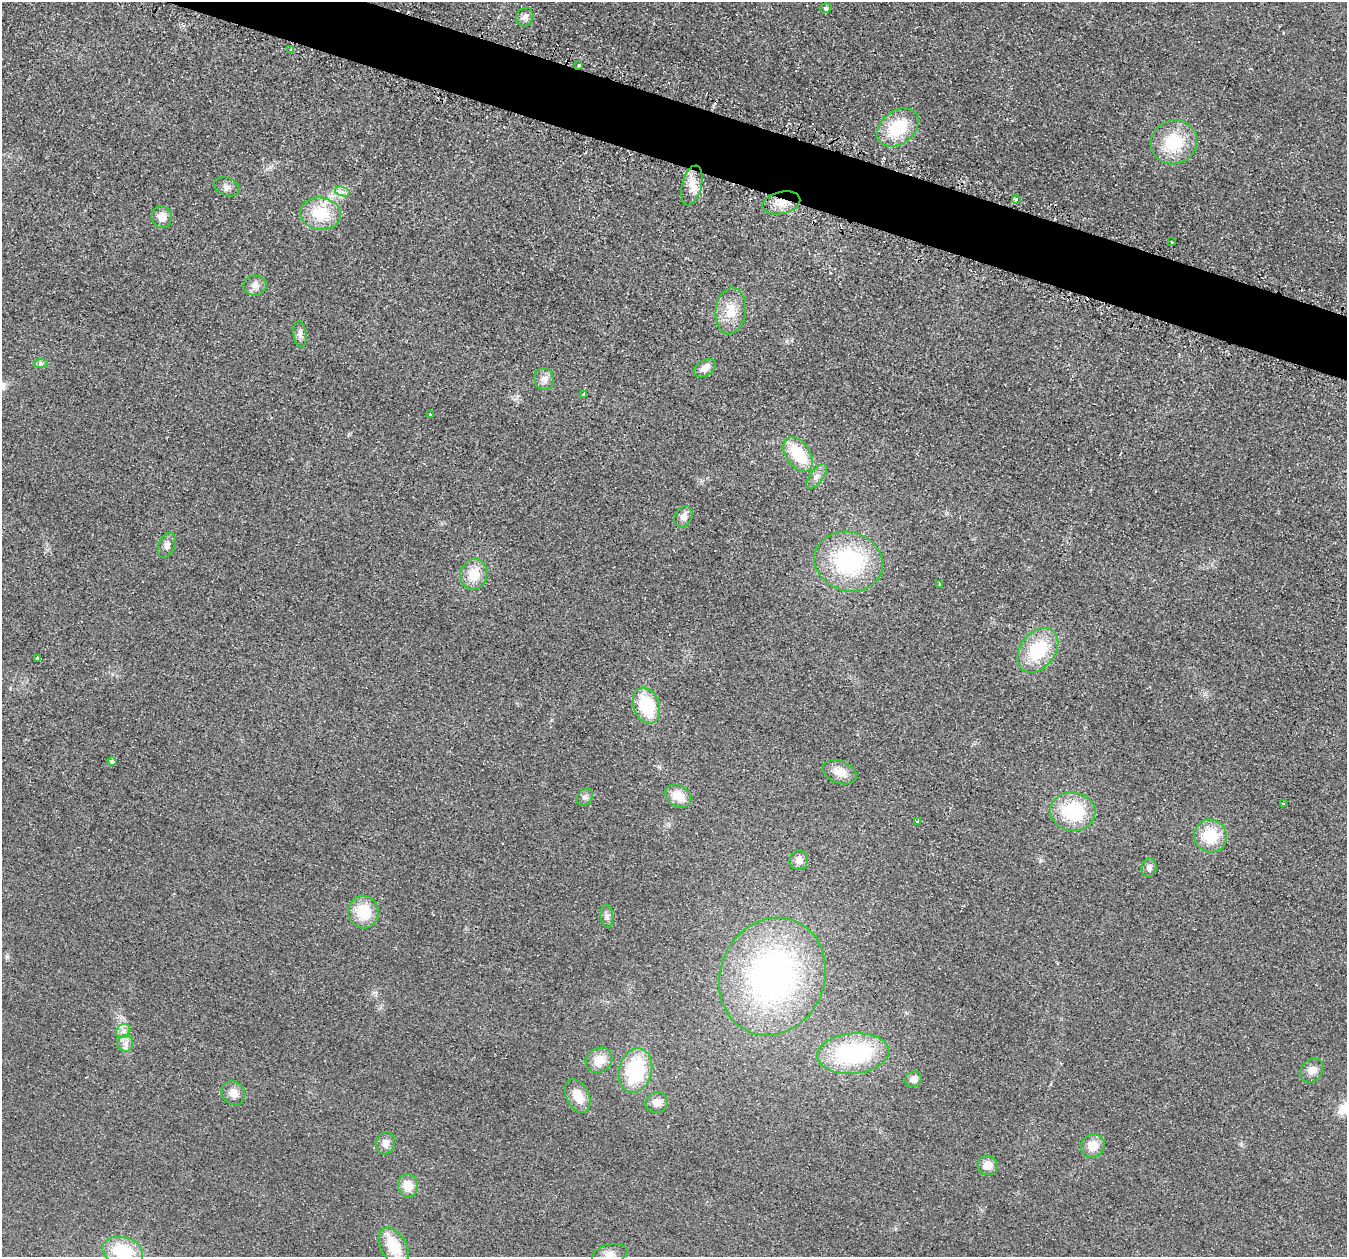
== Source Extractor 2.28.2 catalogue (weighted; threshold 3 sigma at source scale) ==
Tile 11 of 4 x 4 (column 3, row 3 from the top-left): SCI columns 2717-4061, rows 1410-2664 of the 5436 x 5458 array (HDU 1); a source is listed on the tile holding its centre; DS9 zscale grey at full resolution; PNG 1349 x 1259 px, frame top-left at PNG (2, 2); each listed source drawn as its Kron ellipse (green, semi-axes under 4 px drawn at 4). Shown black and unused: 4% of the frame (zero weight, under 2 of 3 exposures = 3% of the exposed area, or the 3 px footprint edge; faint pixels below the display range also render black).
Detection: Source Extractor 2.28.2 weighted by HDU 2 'WHT'; one run over the whole footprint, this tile lists its part. Background 0.021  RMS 0.0087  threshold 0.0391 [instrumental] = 3 sigma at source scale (4.5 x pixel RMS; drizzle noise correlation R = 1.50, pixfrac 1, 0.05/0.05 arcsec/px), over >= 5 px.
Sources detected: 64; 2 cosmic-ray / hot-pixel residue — neither listed nor drawn; the other 62 listed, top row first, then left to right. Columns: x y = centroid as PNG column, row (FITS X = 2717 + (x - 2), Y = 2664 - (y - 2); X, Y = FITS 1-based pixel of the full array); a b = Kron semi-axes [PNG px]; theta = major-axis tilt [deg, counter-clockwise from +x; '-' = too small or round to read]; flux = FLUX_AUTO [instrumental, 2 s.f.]
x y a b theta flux
826 8 6 4 16 1.6
525 17 9 8 - 4.6
291 49 4 4 - 1.6
579 66 3 3 - 3.2
898 128 23 16 37 41
1174 142 23 22 - 41
692 185 20 9 76 11
227 187 13 9 -22 4.3
343 191 7 4 -18 3.1
1016 199 4 4 - 4.9
781 203 19 11 13 13
320 214 20 16 -8 32
162 217 11 10 - 7.7
1172 242 3 2 - 1.7
255 285 11 10 - 5.8
731 311 23 15 82 19
300 334 13 6 -83 4.1
41 364 7 4 0 1.8
705 368 12 7 30 7.2
544 379 11 9 -71 5.8
583 394 3 3 - 5.5
430 414 3 3 - 3.8
798 454 19 12 -56 37
817 476 14 6 53 4.4
684 517 11 8 62 5.5
167 545 13 8 67 4.4
849 561 35 29 -18 96
474 574 15 13 74 18
940 585 3 3 - 1.4
1038 650 24 17 52 44
38 658 4 4 - 7.4
647 706 18 13 -69 46
112 762 4 4 - 3.7
839 772 17 11 -21 11
678 796 14 10 -32 16
585 797 9 7 53 3.2
1283 804 3 3 - 2.2
1073 812 22 19 -8 53
917 822 4 3 - 1.1
1210 836 16 16 - 32
799 860 9 9 - 7.1
1149 868 9 7 80 3.6
363 912 16 15 - 28
607 916 12 6 -85 3.3
772 976 60 52 67 290
123 1031 8 6 44 3.7
125 1043 8 8 - 4.5
853 1053 36 20 5 100
599 1060 14 12 34 12
636 1070 22 16 76 64
1312 1071 13 10 50 7.3
914 1079 9 7 25 6.8
233 1093 12 11 - 7.8
578 1096 18 11 -64 15
657 1103 11 10 - 7.8
385 1143 11 9 71 6.3
1093 1146 12 11 - 13
988 1165 10 9 - 9.3
408 1186 11 10 - 14
394 1246 20 13 -61 27
123 1251 21 14 -14 42
610 1254 18 10 14 8.1
Overlapping masked pixels (flux is a lower limit): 2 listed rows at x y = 579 66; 781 203
Isophote crosses this tile's border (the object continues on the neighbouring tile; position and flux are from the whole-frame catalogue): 2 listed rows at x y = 123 1251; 610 1254
Unlisted compact peaks at least as high as the median listed source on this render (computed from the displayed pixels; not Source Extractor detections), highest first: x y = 659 767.